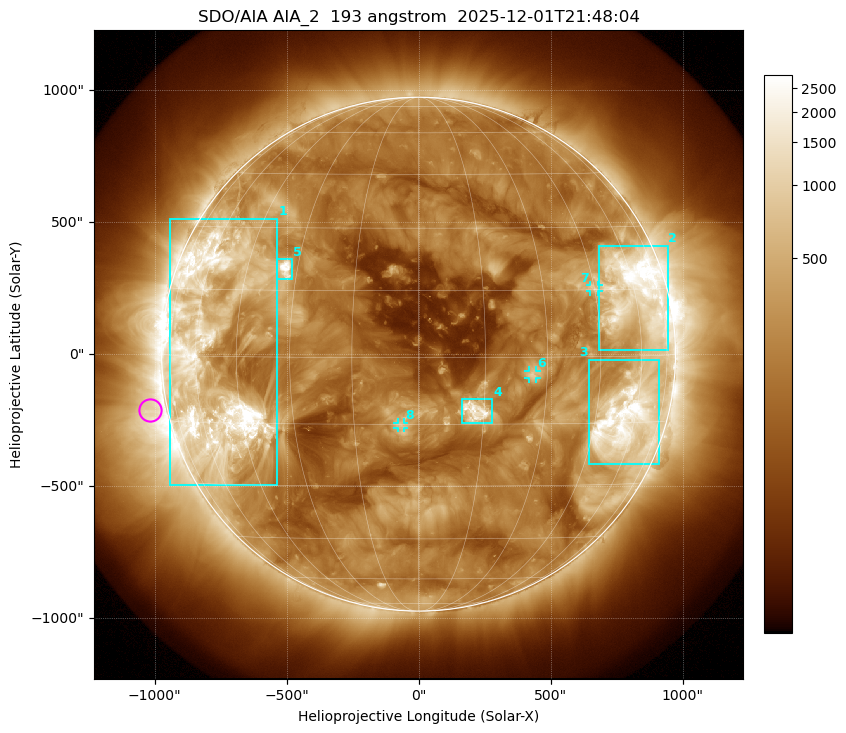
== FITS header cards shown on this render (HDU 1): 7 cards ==
TELESCOP= 'SDO/AIA '           / For AIA: SDO/AIA
INSTRUME= 'AIA_2   '           / For AIA: AIA_ATA1, AIA_ATA2, AIA_ATA3 or AIA_AT
WAVELNTH=                  193 / [angstrom] Wavelength
WAVEUNIT= 'angstrom'           / Wavelength unit: angstrom
DATE-OBS= '2025-12-01T21:48:04.846' / [ISO] Date when observation started; ISO 8
CTYPE1  = 'HPLN-TAN'           / CTYPE1: HPLN
CTYPE2  = 'HPLT-TAN'           / CTYPE2: HPLT

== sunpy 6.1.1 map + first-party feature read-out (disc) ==
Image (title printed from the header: SDO/AIA AIA_2  193 angstrom  2025-12-01T21:48:04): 1024 x 1024 px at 2.4 arcsec/px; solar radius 973 arcsec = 406 px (full disc in frame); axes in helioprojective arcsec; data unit not stated in the header (colour bar unlabelled)
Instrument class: DISC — disc imager (sunpy class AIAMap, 193 A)
Bright regions (active regions / flare kernels): reference = the median radial profile (limb darkening/brightening removed); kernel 9 px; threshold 5 sigma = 522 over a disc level ~197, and >= 1.15x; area >= 12 px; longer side >= 10 px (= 24 arcsec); searched inside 0.97 R_sun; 8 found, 8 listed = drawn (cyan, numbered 1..; 3 of them under ~33 arcsec drawn as corner ticks so the feature stays visible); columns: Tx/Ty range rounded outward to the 5 arcsec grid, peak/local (2 s.f.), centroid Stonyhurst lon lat
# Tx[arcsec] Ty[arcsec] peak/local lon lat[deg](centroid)
1 -945..-535 -495..515 22 -53 -1
2 685..945 15..410 18 +60 +14
3 645..910 -420..-20 15 +56 -14
4 160..280 -260..-170 15 +13 -12
5 -540..-480 280..360 17 -33 +20
6 415..450 -90..-60 5.5 +26 -4
7 650..685 235..265 4.1 +45 +15
8 -80..-55 -280..-260 5.5 -4 -15
Off-limb structures (1.02-1.3 R_sun): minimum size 162 px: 2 found; the strongest spans PA ~65..135 deg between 1.02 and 1.3 R_sun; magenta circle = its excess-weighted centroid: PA ~100 deg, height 1.07 R_sun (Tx ~-1020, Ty ~-210 arcsec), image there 3.3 x the reference